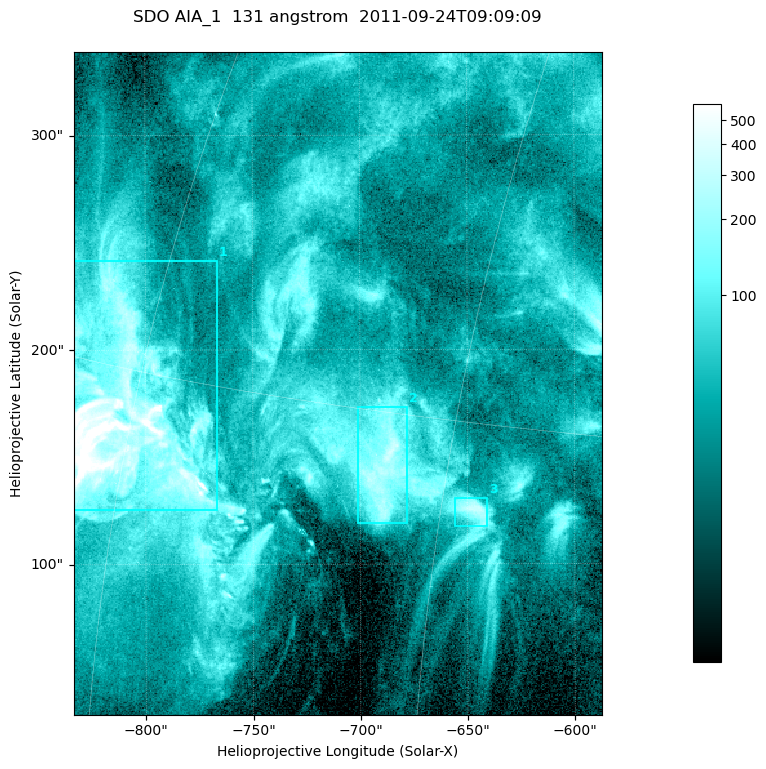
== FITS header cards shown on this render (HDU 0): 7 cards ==
TELESCOP= 'SDO     '           /
INSTRUME= 'AIA_1   '           /
WAVELNTH=                  131 /
WAVEUNIT= 'angstrom'           /
DATE-OBS= '2011-09-24T09:09:09.62' /
CTYPE1  = 'HPLN-TAN'           /
CTYPE2  = 'HPLT-TAN'           /

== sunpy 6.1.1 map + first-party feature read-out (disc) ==
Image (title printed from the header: SDO AIA_1  131 angstrom  2011-09-24T09:09:09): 410 x 514 px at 0.601 arcsec/px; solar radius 956 arcsec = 1592 px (partial field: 2.6% of the solar disc is inside the frame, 100% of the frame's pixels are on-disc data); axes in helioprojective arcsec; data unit not stated in the header (colour bar unlabelled)
Pointing: header CRPIX1/2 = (2043.14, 2045.51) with CRVAL1/2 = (0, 0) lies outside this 410 x 514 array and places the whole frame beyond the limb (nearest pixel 1.41 R_sun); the SolarSoft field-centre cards XCEN/YCEN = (-710.3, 184.3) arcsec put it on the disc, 1317 arcsec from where CRPIX/CRVAL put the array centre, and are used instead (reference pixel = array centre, CRVAL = XCEN/YCEN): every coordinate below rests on XCEN/YCEN
Orientation: roll -0.139 deg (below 1 deg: not rotated)
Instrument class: DISC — disc imager (sunpy class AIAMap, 131 A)
Bright regions (active regions / flare kernels): reference = the on-disc median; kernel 3 px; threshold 5 sigma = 124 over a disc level ~37.6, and >= 1.15x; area >= 210 px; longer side >= 5 px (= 3 arcsec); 3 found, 3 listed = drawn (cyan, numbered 1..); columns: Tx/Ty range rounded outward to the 2 arcsec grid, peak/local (2 s.f.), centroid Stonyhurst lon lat
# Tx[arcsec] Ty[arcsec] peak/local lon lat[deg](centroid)
1 -834..-766 124..242 28 -60 +13
2 -702..-678 118..174 9.7 -48 +13
3 -656..-640 116..132 8.7 -44 +13